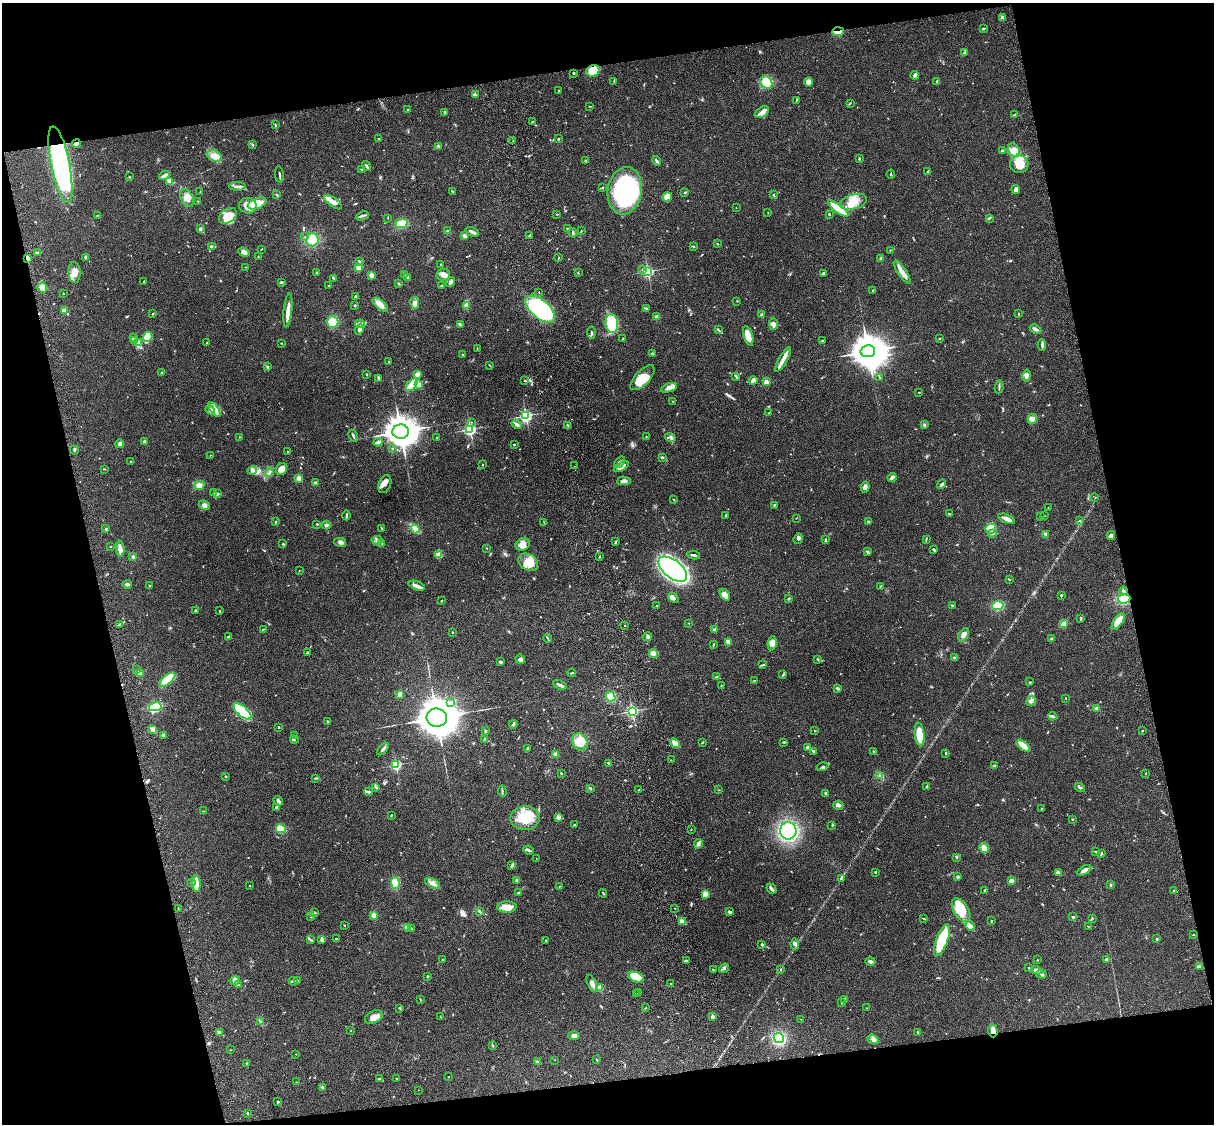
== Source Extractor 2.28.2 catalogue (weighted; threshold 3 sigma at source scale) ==
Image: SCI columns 121-4968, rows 278-4763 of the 5087 x 4927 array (HDU 1 of 3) = the unmasked area's bounding box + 8 px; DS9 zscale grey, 4 x 4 block average (1 PNG px = mean of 4 x 4 image px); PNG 1216 x 1126 px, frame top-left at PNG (2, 3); each listed source drawn as its Kron ellipse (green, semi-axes under 4 px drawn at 4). Shown black and unused: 25% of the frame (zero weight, under 3 of 4 exposures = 6% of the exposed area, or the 3 px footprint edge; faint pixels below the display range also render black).
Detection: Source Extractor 2.28.2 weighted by HDU 2 'WHT'. Background 0.0986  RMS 0.0064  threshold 0.0289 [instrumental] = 3 sigma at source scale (4.5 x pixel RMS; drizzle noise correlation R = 1.50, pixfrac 1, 0.05/0.05 arcsec/px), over >= 5 px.
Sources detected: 724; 5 inside a brighter object's white glare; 1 cosmic-ray / hot-pixel residue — neither listed nor drawn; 16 coinciding with a brighter row at this scale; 40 inside a brighter listed object's ellipse — not listed separately; of the other 662, all 500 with FLUX_AUTO >= 1.49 (the completeness limit of this list) listed and drawn (162 fainter detections not listed), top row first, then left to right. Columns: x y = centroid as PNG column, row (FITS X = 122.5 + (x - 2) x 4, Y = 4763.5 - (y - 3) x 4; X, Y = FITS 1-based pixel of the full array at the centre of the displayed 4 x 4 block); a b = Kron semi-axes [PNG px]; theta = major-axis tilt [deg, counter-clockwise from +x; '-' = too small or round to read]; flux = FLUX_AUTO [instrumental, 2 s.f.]
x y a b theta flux
1002 17 4 3 - 10
984 28 3 2 - 4
838 32 6 3 4 33
965 53 4 2 - 8.7
593 71 7 5 32 83
574 73 2 2 - 3.6
915 75 4 2 - 11
614 81 2 2 - 2.8
937 81 2 2 - 11
766 82 7 5 -48 74
808 82 4 3 - 24
559 90 2 2 - 4.3
475 95 3 3 - 6.4
796 100 2 2 - 1.6
850 103 2 2 - 1.7
590 106 2 2 - 1.6
408 110 2 2 - 1.6
445 112 2 2 - 3.1
762 112 8 4 32 18
1015 115 4 2 - 3.3
532 121 2 2 - 2.2
275 125 3 2 - 2.6
379 139 2 2 - 3.8
558 139 2 2 - 7.7
513 141 2 2 - 1.5
76 144 4 2 - 8.1
252 144 3 2 - 3.3
438 146 3 2 - 2.8
1014 150 7 5 -63 23
1002 151 2 2 - 19
214 156 8 5 -25 35
859 158 3 2 - 4
586 160 3 2 - 2
657 161 5 2 - 8.7
1019 164 9 9 - 60
60 165 39 9 -79 830
367 166 5 2 - 6.4
361 169 2 2 - 1.5
928 171 3 2 - 3.4
279 174 8 2 -83 6.7
891 174 4 2 - 3.7
164 175 6 2 31 14
129 177 2 2 - 2.6
170 181 4 3 - 29
237 186 8 2 0 14
602 187 2 2 - 3.7
1016 189 4 3 - 12
625 191 24 17 81 530
200 192 3 2 - 1.5
452 192 4 2 - 4.4
685 192 2 2 - 2.6
277 195 3 2 - 3.5
773 195 2 2 - 4.4
667 197 5 4 - 37
187 198 9 6 -60 27
198 201 2 2 - 1.5
333 202 10 4 -36 25
853 202 14 7 15 55
257 203 10 5 21 68
248 206 9 8 - 41
736 208 2 2 - 1.6
838 208 12 3 -36 110
768 213 2 2 - 1.6
557 214 2 2 - 2.1
829 214 2 2 - 3.3
97 215 4 2 - 1.9
228 216 10 6 36 78
362 216 6 2 24 7.3
388 218 2 2 - 1.9
989 218 3 2 - 4.2
401 223 6 4 13 56
567 228 2 2 - 2.3
200 229 2 2 - 30
448 230 4 2 - 3.5
581 231 2 2 - 2.1
472 232 7 2 -28 14
573 233 5 2 - 4.5
465 236 3 2 - 15
529 236 3 2 - 4.9
305 237 2 2 - 1.9
312 240 6 6 - 62
717 243 2 2 - 1.7
693 246 3 2 - 3.3
212 247 4 2 - 10
261 249 3 2 - 1.9
890 250 2 2 - 1.9
244 252 6 4 -19 17
38 253 3 2 - 4.7
86 257 2 2 - 27
258 257 2 2 - 2.3
28 258 4 2 - 17
558 258 2 2 - 2.8
881 258 2 2 - 38
359 261 4 2 - 5.1
441 264 2 2 - 2.3
246 267 2 2 - 1.7
359 268 4 3 - 18
643 270 2 2 - 5.1
648 271 2 2 - 670
74 272 10 6 -86 34
902 272 13 3 -56 36
317 273 2 2 - 4.8
578 273 2 2 - 2.1
823 273 3 2 - 5.9
405 274 4 2 - 4
371 275 3 3 - 19
443 275 7 6 - 21
408 277 4 3 - 9
334 278 3 2 - 3.5
144 281 2 2 - 1.8
281 282 3 2 - 5.6
450 282 5 2 - 11
398 283 3 2 - 3.2
329 286 2 2 - 2.8
441 286 2 2 - 6.3
42 288 5 4 - 39
873 290 2 2 - 11
539 292 2 2 - 12
63 293 2 2 - 1.5
355 296 3 2 - 4.1
737 301 2 2 - 1.7
415 303 6 4 -78 18
355 305 2 2 - 3.5
380 305 9 4 -39 29
466 305 2 2 - 100
646 308 3 2 - 4.2
540 309 18 9 -40 610
288 310 17 3 84 35
64 311 3 2 - 27
153 314 2 2 - 3.1
1018 314 2 2 - 2
762 315 2 2 - 41
657 317 4 3 - 12
333 322 6 6 - 53
360 324 5 3 - 9.2
460 324 4 2 - 4.7
612 324 9 6 -83 200
773 324 6 4 -89 12
359 329 6 3 64 13
1035 329 6 4 -26 10
718 330 3 2 - 4
591 333 6 2 -87 5.8
748 336 10 4 -74 45
148 337 5 4 - 71
134 338 3 2 - 3.3
939 338 2 2 - 2.4
623 339 3 2 - 3.7
135 341 3 2 - 6
822 341 2 2 - 9.3
138 343 3 3 - 7.1
207 343 3 2 - 3.3
281 343 2 2 - 1.6
1042 345 6 3 87 7.8
477 349 3 2 - 2
868 351 7 6 - 6700
652 354 3 2 - 5.4
462 355 2 2 - 2.1
783 360 14 3 59 25
389 362 2 2 - 2.4
490 365 3 2 - 2.5
267 367 3 2 - 4.7
162 372 3 2 - 3
367 374 2 2 - 2.2
417 374 3 2 - 20
736 376 3 2 - 3.2
1027 376 6 3 79 11
880 377 2 2 - 2.4
379 378 2 2 - 1.6
642 378 16 7 46 79
753 380 4 3 - 26
525 381 3 2 - 3
766 382 2 2 - 85
412 385 7 3 49 92
419 385 4 3 - 18
999 387 6 2 80 4.9
669 388 8 4 18 19
919 392 2 2 - 1.8
673 401 2 2 - 1.7
215 409 8 4 -54 23
210 410 5 3 - 12
769 413 2 2 - 2.4
526 416 3 3 - 610
1032 419 5 4 - 15
471 422 2 2 - 1.7
517 424 5 2 - 11
568 425 2 2 - 3.3
924 425 3 2 - 4.3
470 429 3 2 - 610
401 432 8 7 - 4600
353 436 6 2 -64 7.5
239 437 2 2 - 1.7
646 437 2 2 - 1.6
670 437 5 2 - 6.9
437 438 2 2 - 2.1
144 442 4 3 - 7.6
378 442 4 2 - 21
120 444 4 3 - 16
514 445 2 2 - 3.8
392 448 2 2 - 1.8
74 450 4 3 - 5.6
288 452 2 2 - 3.1
210 455 2 2 - 2.4
662 457 2 2 - 4.4
130 461 3 2 - 1.7
619 462 7 3 51 10
482 465 2 2 - 1.7
574 466 2 2 - 2.6
621 467 8 3 27 22
104 469 3 2 - 2
281 469 6 5 - 29
252 470 5 3 - 8.9
269 472 5 2 - 4.9
892 477 4 3 - 12
299 478 2 2 - 96
624 481 7 4 3 17
315 483 2 2 - 13
385 484 9 6 68 20
942 484 5 2 - 8.4
199 485 5 4 - 17
865 487 5 4 - 11
213 493 4 2 - 3.5
217 494 3 2 - 4.3
1095 497 2 2 - 1.6
674 500 3 2 - 1.8
204 505 6 4 -23 13
775 505 4 2 - 3.3
1048 508 2 2 - 1.7
949 514 2 2 - 3.5
346 515 5 2 - 4.5
726 516 3 2 - 3.7
1045 516 3 2 - 2.2
1040 517 2 2 - 1.6
796 518 2 2 - 1.6
1007 519 9 2 -23 28
1079 521 2 2 - 2
276 522 2 2 - 3.5
544 522 2 2 - 1.8
868 522 2 2 - 16
317 524 2 2 - 3.1
326 525 4 2 - 6.1
381 528 3 2 - 2.8
106 529 2 2 - 2.8
415 529 4 4 - 19
991 529 5 5 - 86
993 534 4 2 - 4.7
1046 534 3 2 - 7.5
1111 535 4 3 - 15
798 539 5 2 - 6.6
377 540 5 3 - 7.1
825 540 4 2 - 4.6
926 540 3 2 - 2.8
340 542 6 3 -13 10
616 542 3 2 - 4.2
283 544 3 2 - 2.3
382 544 2 2 - 1.7
523 544 7 6 - 31
110 547 2 2 - 1.7
487 548 2 2 - 1.7
120 549 8 3 -88 20
934 549 4 2 - 4
867 552 3 3 - 4.3
439 554 3 2 - 3.1
694 555 6 2 -10 7.5
133 557 3 3 - 4.8
599 557 2 2 - 2.9
528 562 10 7 -32 53
673 569 17 9 -39 1200
299 571 2 2 - 1.5
1009 580 2 2 - 2.5
127 584 5 3 - 6.6
149 585 2 2 - 1.8
417 586 9 4 -20 18
880 586 2 2 - 3.8
1123 591 4 2 - 4.3
725 595 6 4 -53 31
1061 595 2 2 - 4.5
673 598 6 4 -43 16
789 599 3 2 - 4
1124 599 6 4 6 190
441 601 2 2 - 7.6
952 605 3 2 - 3.2
657 606 2 2 - 2.6
998 606 5 3 - 130
196 610 3 2 - 4
219 611 3 2 - 1.9
1081 618 3 2 - 4.8
1118 621 9 4 56 65
688 623 2 2 - 1.9
1064 623 4 3 - 7.9
120 624 3 2 - 4.1
625 625 2 2 - 2.1
264 629 2 2 - 1.7
715 630 3 2 - 14
452 632 2 2 - 4.2
964 635 7 4 59 19
228 637 4 2 - 3.6
647 637 5 2 - 5.6
548 638 5 2 - 3.6
1051 639 3 2 - 4.7
729 643 4 3 - 15
772 643 7 4 80 23
713 644 3 2 - 2.2
307 653 2 2 - 2.2
653 653 5 3 - 9.6
955 658 2 2 - 7.7
520 659 5 4 - 13
818 660 2 2 - 1.6
500 662 3 3 - 5.2
763 665 4 2 - 4.2
137 670 3 2 - 3.7
572 673 4 2 - 3.6
141 674 2 2 - 37
783 675 3 2 - 3
717 677 2 2 - 2.9
167 680 9 4 39 81
754 680 3 2 - 1.8
1030 682 2 2 - 1.7
560 685 7 2 -23 16
721 685 2 2 - 1.6
837 688 4 3 - 5.9
400 694 4 2 - 18
611 697 5 4 - 52
1066 698 2 2 - 1.9
1031 701 5 3 - 8.8
451 702 3 2 - 4.7
155 707 6 3 11 260
1096 708 3 3 - 10
242 711 11 5 -41 340
632 711 2 2 - 780
1052 716 4 3 - 7.2
437 718 10 9 - 9700
327 721 2 2 - 2.3
513 724 4 2 - 5.6
279 727 2 2 - 9.9
153 729 4 3 - 8.3
485 731 2 2 - 15
815 731 2 2 - 1.6
1142 731 2 2 - 7.6
920 734 12 4 -83 90
163 735 3 2 - 10
294 736 3 2 - 3.2
484 739 3 2 - 2.7
294 740 4 2 - 5
580 742 9 7 -61 70
703 742 2 2 - 1.9
784 742 3 2 - 3.8
675 743 5 3 - 26
1023 746 8 3 -41 65
807 747 4 2 - 8.5
383 749 7 2 48 9.6
527 749 4 3 - 5.9
813 751 2 2 - 4.8
874 752 4 2 - 5
946 753 3 2 - 2.7
555 754 4 3 - 11
671 760 2 2 - 1.5
609 763 3 2 - 4.8
396 765 2 2 - 540
994 766 3 2 - 2.4
823 767 6 2 15 6
561 773 2 2 - 6.7
1146 773 2 2 - 1.8
226 776 2 2 - 2.3
880 776 3 2 - 3.7
316 778 3 2 - 3.3
376 787 3 2 - 4.7
926 787 2 2 - 3.9
590 788 3 2 - 4.2
1080 788 5 2 - 5.4
639 790 2 2 - 1.9
719 790 2 2 - 1.7
502 791 5 2 - 5.2
369 792 4 2 - 5.7
826 793 4 2 - 7.7
278 801 5 3 - 8
838 805 5 3 - 11
277 807 3 3 - 14
1041 809 2 2 - 2
203 811 3 2 - 1.7
391 815 3 2 - 2.4
559 817 3 3 - 6.9
525 818 14 12 2 110
1072 819 2 2 - 3.2
574 825 2 2 - 12
832 825 2 2 - 1.9
281 829 5 3 - 50
691 829 2 2 - 1.5
788 831 8 8 - 460
698 844 4 3 - 11
984 848 5 4 - 21
528 850 5 2 - 7.9
1095 851 2 2 - 2.5
1101 854 3 2 - 3.6
957 857 3 2 - 4.3
536 858 2 2 - 2
512 866 2 2 - 3.5
1084 870 7 2 30 22
875 872 2 2 - 3
1058 872 3 3 - 11
958 877 3 2 - 5.8
841 878 2 2 - 3.6
517 880 3 2 - 3.4
1011 881 3 2 - 18
191 883 2 2 - 1.8
196 883 8 3 -86 55
395 883 6 4 -88 60
433 883 8 4 -23 17
1111 885 4 2 - 4.3
249 886 2 2 - 2.9
559 886 2 2 - 1.8
772 889 5 2 - 11
985 890 2 2 - 14
1173 891 2 2 - 1.6
518 893 3 2 - 6.7
603 893 4 2 - 2.5
705 894 2 2 - 180
507 907 10 5 1 38
675 908 2 2 - 2
178 909 3 2 - 1.8
961 910 13 7 -58 92
480 911 3 2 - 5.4
729 912 4 2 - 7.6
315 913 2 2 - 2.7
374 915 4 3 - 16
311 917 3 2 - 1.9
1073 917 3 2 - 4.1
924 918 2 2 - 1.9
1092 918 2 2 - 2.2
991 921 2 2 - 4.4
683 922 4 2 - 25
344 925 2 2 - 7.1
970 926 5 4 - 13
1088 926 2 2 - 1.8
407 928 3 2 - 4.6
411 929 4 3 - 6.8
1194 935 3 2 - 1.9
310 939 2 2 - 3
322 939 3 2 - 15
337 939 3 2 - 2
1157 939 3 2 - 3.1
942 940 17 5 70 220
546 941 3 2 - 3
762 944 2 2 - 6.4
795 944 6 4 -85 9.6
1106 959 3 3 - 6.4
442 960 2 2 - 2.3
1037 960 2 2 - 2
686 961 4 2 - 4.3
870 961 5 2 - 11
1199 966 3 2 - 4.1
724 968 5 2 - 6.5
1028 968 2 2 - 2.9
713 970 2 2 - 1.9
781 970 4 2 - 2.4
1036 970 5 3 - 14
1041 974 5 2 - 7.1
427 976 2 2 - 4.8
636 977 8 5 -20 81
235 980 5 3 - 7.8
298 980 2 2 - 2.1
293 981 4 2 - 5
592 984 9 4 -66 18
671 984 2 2 - 3.1
238 985 2 2 - 3.7
600 988 3 2 - 23
638 992 2 2 - 2.3
637 994 3 2 - 2.2
844 999 2 2 - 2.5
420 1000 3 2 - 2.1
842 1002 3 2 - 2.1
399 1008 3 2 - 3.8
646 1008 3 2 - 2
867 1008 2 2 - 2.2
374 1017 9 6 29 32
440 1017 2 2 - 2.1
713 1017 2 2 - 42
801 1019 3 2 - 1.7
261 1022 2 2 - 2.9
351 1030 2 2 - 1.7
993 1031 6 5 - 23
219 1032 4 3 - 8.9
918 1032 3 2 - 3.2
574 1035 6 4 -2 13
779 1038 5 4 - 230
873 1039 6 3 -20 9.8
492 1045 2 2 - 2.2
231 1050 2 2 - 1.7
296 1054 2 2 - 1.9
555 1060 2 2 - 1.7
597 1060 2 2 - 3
537 1062 2 2 - 11
247 1063 3 2 - 3.6
448 1077 2 2 - 1.6
397 1078 3 2 - 1.8
380 1079 4 3 - 5.6
296 1082 2 2 - 1.6
322 1088 3 2 - 4
418 1090 2 2 - 1.8
278 1102 3 2 - 3.4
248 1113 3 2 - 3.2
Overlapping masked pixels (flux is a lower limit): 6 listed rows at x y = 838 32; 593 71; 60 165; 28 258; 1124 599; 993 1031
Diffuse or blended objects may show on this block-average render without a row.